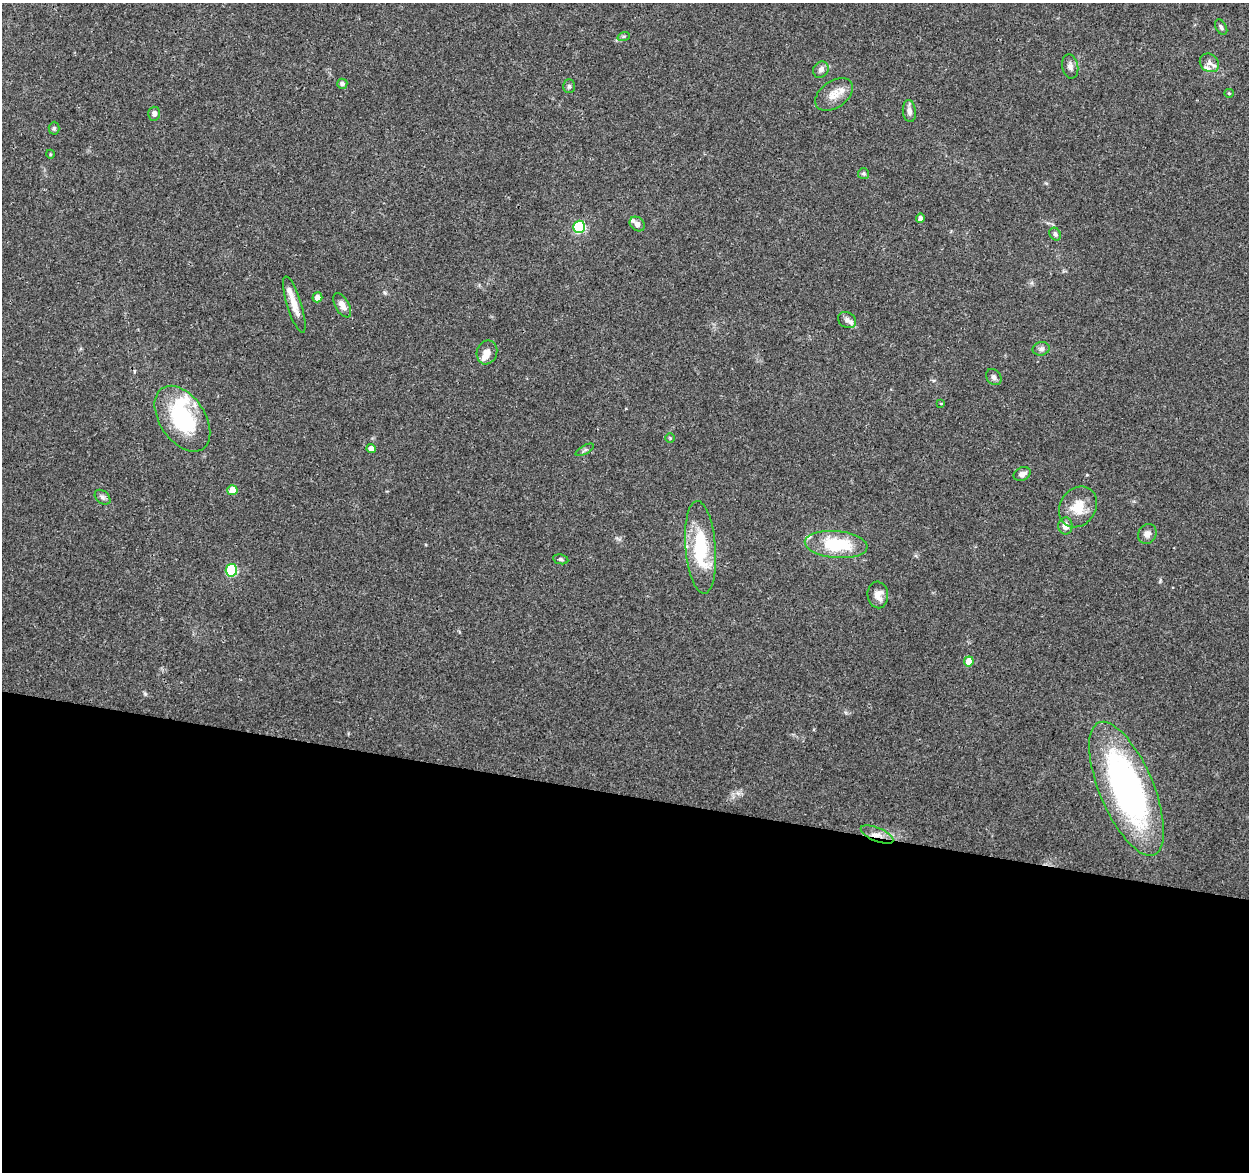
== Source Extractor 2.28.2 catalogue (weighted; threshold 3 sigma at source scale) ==
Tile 14 of 4 x 4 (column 2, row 4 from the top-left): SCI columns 1265-2511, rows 241-1410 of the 5014 x 5210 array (HDU 1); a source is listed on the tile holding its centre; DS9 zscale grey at full resolution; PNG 1251 x 1174 px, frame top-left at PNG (2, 3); each listed source drawn as its Kron ellipse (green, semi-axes under 4 px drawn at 4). Shown black and unused: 32% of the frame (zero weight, under 3 of 4 exposures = <1% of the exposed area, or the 3 px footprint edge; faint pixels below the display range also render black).
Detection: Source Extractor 2.28.2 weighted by HDU 2 'WHT'; one run over the whole footprint, this tile lists its part. Background 0.0369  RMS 0.0034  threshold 0.0152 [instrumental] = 3 sigma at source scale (4.5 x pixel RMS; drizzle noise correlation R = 1.50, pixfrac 1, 0.0396/0.0396 arcsec/px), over >= 5 px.
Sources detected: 51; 7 inside a brighter listed object's ellipse — not listed separately; the other 44 listed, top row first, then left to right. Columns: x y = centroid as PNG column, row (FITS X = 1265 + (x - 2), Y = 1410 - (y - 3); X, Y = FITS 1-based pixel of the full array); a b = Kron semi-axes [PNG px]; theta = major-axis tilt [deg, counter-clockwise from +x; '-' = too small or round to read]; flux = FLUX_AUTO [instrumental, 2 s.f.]
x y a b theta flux
1221 27 8 5 -60 0.81
624 36 6 4 19 0.51
1209 63 10 8 -40 1.9
1070 66 12 8 -78 1.6
821 70 9 7 54 1.6
342 84 5 5 - 1.1
569 86 7 5 -88 0.71
1229 93 5 4 - 0.38
834 94 21 13 35 4.3
909 111 11 6 -84 1.6
154 114 7 6 - 1.3
54 128 6 5 - 0.6
50 154 4 3 - 0.31
863 174 5 5 - 0.5
920 218 4 4 - 1.2
637 224 8 6 -42 1.7
579 227 6 6 - 33
1055 234 7 5 -54 0.85
317 297 5 5 - 2.4
294 305 29 7 -73 4.3
342 305 13 7 -60 2.1
847 320 9 7 -31 1.3
1041 349 8 7 - 1.1
487 352 12 10 69 2.7
994 377 9 7 -49 1.1
941 403 4 2 - 0.22
182 419 37 22 -56 29
670 438 4 4 - 0.34
371 448 4 4 - 2.3
585 450 10 4 29 0.66
1022 474 9 6 24 1.6
232 490 5 5 - 6.2
103 497 9 6 -41 0.96
1078 507 21 18 55 7.1
1065 526 8 7 - 2.6
1147 534 10 9 - 1.7
836 544 31 13 -5 18
701 547 46 15 -85 22
561 559 8 5 -10 0.7
231 570 6 5 - 26
878 595 13 10 -85 2.9
969 661 5 5 - 7
1126 789 72 27 -67 100
877 835 17 7 -23 2.5
Overlapping masked pixels (flux is a lower limit): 1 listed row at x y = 877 835
Unlisted compact peaks at least as high as the median listed source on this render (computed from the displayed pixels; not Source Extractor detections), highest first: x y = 145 694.